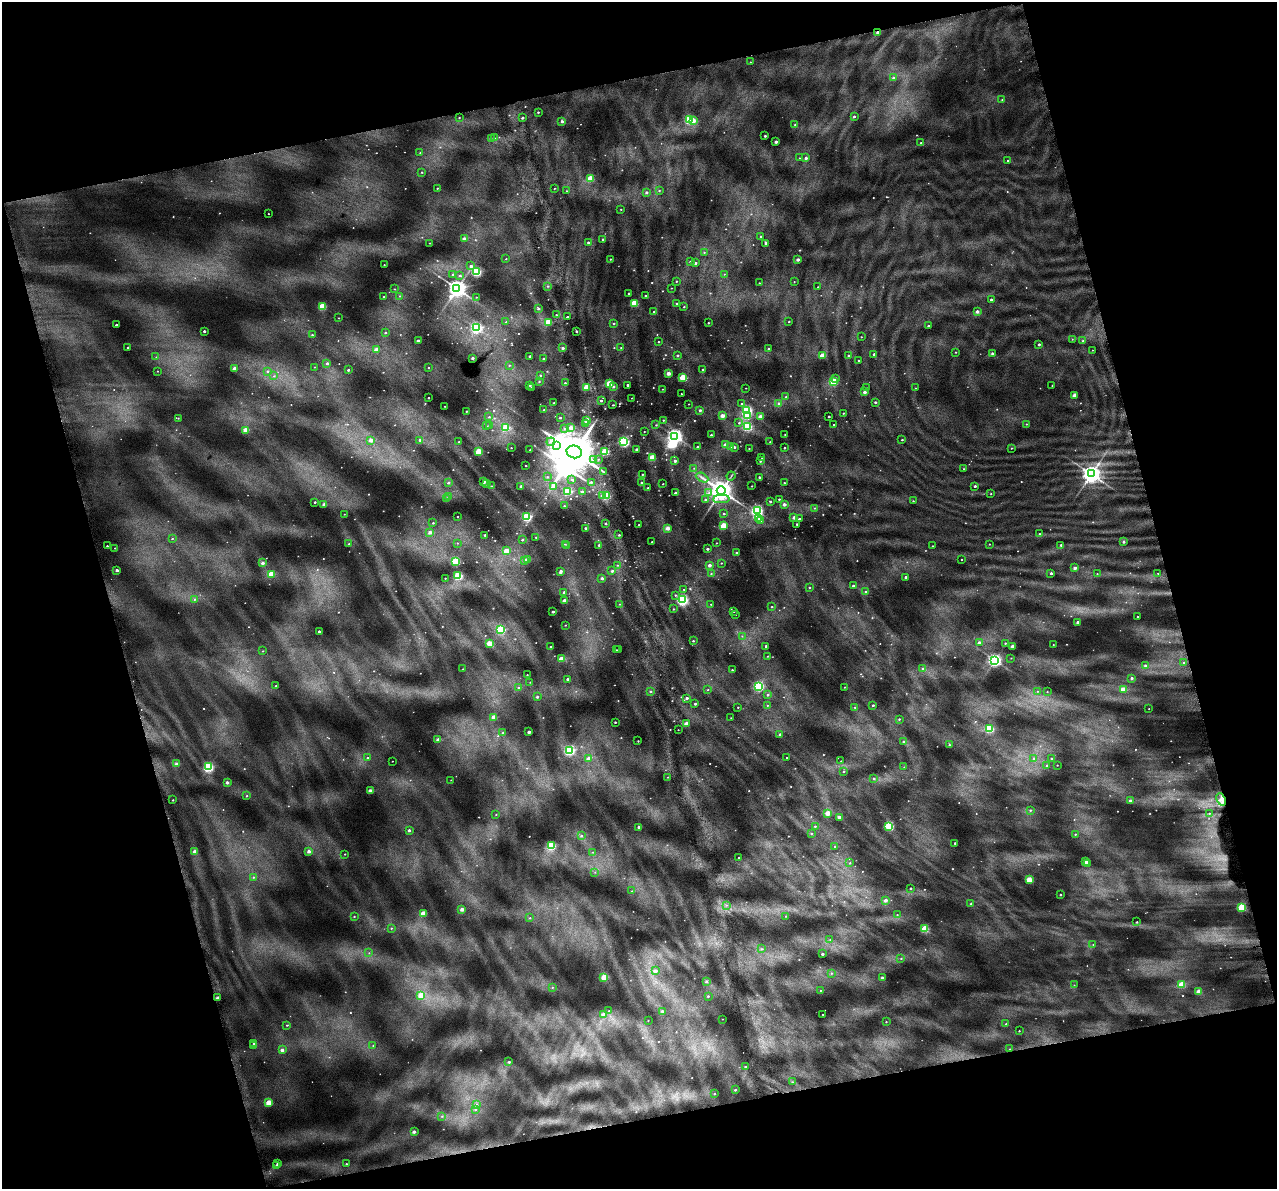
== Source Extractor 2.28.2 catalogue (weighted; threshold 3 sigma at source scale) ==
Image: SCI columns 37-5136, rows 112-4856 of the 5172 x 4917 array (HDU 1 of 3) = the unmasked area's bounding box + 8 px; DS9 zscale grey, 4 x 4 block average (1 PNG px = mean of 4 x 4 image px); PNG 1279 x 1191 px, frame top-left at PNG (2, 2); each listed source drawn as its Kron ellipse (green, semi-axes under 4 px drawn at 4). Shown black and unused: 30% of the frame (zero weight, under 4 of 7 exposures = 2% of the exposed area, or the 3 px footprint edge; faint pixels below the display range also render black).
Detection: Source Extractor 2.28.2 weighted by HDU 2 'WHT'. Background 0.0718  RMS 0.046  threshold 0.19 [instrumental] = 3 sigma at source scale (4.09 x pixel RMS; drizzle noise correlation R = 1.36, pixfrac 0.8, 0.0396/0.0396 arcsec/px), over >= 5 px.
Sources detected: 1131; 180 too faint to see at this stretch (4 x 4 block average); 3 inside a brighter object's white glare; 2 cosmic-ray / hot-pixel residue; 3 long thin detections or spike segments (spike, bleed or trail) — neither listed nor drawn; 12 coinciding with a brighter row at this scale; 1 inside a brighter listed object's ellipse — not listed separately; of the other 930, all 500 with FLUX_AUTO >= 15.8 (the completeness limit of this list) listed and drawn (430 fainter detections not listed), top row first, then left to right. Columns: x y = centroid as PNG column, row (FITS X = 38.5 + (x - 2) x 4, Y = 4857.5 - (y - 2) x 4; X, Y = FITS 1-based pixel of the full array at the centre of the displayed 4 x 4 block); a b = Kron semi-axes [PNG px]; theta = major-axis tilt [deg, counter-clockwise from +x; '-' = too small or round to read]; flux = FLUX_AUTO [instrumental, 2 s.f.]
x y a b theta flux
878 32 2 2 - 140
750 62 2 2 - 18
893 78 2 2 - 55
1002 99 2 2 - 17
538 112 2 2 - 40
854 116 2 2 - 59
459 117 2 2 - 20
522 118 2 2 - 95
689 120 2 2 - 2700
693 120 2 2 - 330
562 121 2 2 - 98
795 125 2 2 - 28
765 136 2 2 - 68
495 138 2 2 - 23
491 139 3 2 - 39
776 142 2 2 - 200
921 143 2 2 - 33
420 153 2 2 - 17
799 158 2 2 - 18
806 158 2 2 - 120
1008 160 2 2 - 20
422 172 2 2 - 28
590 179 2 2 - 1200
437 188 2 2 - 24
554 188 2 2 - 16
659 190 2 2 - 25
566 191 2 2 - 19
646 192 2 2 - 77
621 209 2 2 - 17
268 214 2 2 - 19
761 236 2 2 - 52
464 239 2 2 - 230
603 239 2 2 - 59
588 242 2 2 - 68
430 243 2 2 - 17
766 243 2 2 - 97
704 252 2 2 - 21
506 259 2 2 - 19
610 259 2 2 - 28
798 259 2 2 - 180
690 262 2 2 - 30
695 263 2 2 - 78
384 265 2 2 - 22
471 266 2 2 - 86
476 272 3 2 - 3300
453 274 2 2 - 52
724 274 2 2 - 18
460 275 2 2 - 35
676 281 2 2 - 27
794 282 2 2 - 18
759 283 2 2 - 26
548 286 2 2 - 21
818 287 2 2 - 27
457 288 4 3 - 23000
671 288 2 2 - 18
394 289 2 2 - 19
629 293 2 2 - 38
400 296 2 2 - 22
645 296 2 2 - 45
383 297 2 2 - 17
476 297 2 2 - 18
991 300 2 2 - 110
634 304 2 2 - 1500
677 304 2 2 - 40
322 307 2 2 - 1300
684 307 2 2 - 26
538 309 3 2 - 48
977 311 2 2 - 170
654 312 2 2 - 81
556 315 2 2 - 26
567 317 2 2 - 84
339 318 2 2 - 19
789 321 2 2 - 34
506 322 2 2 - 24
548 322 2 2 - 1200
708 323 2 2 - 40
613 324 2 2 - 21
116 325 2 2 - 72
928 326 2 2 - 68
476 328 3 3 - 5000
204 331 2 2 - 90
576 331 2 2 - 65
385 332 2 2 - 42
312 335 2 2 - 34
861 337 2 2 - 21
1072 339 2 2 - 17
418 341 2 2 - 190
1083 341 2 2 - 54
658 342 2 2 - 29
1039 344 2 2 - 65
128 348 2 2 - 84
563 348 2 2 - 97
621 348 2 2 - 18
376 349 2 2 - 210
769 349 2 2 - 52
1092 350 2 2 - 16
956 352 2 2 - 22
992 353 2 2 - 59
874 354 2 2 - 65
677 355 2 2 - 45
849 355 2 2 - 47
530 356 2 2 - 52
822 356 2 2 - 630
156 357 2 2 - 17
472 358 2 2 - 120
543 358 2 2 - 39
859 360 2 2 - 48
327 363 2 2 - 57
509 365 2 2 - 19
314 367 2 2 - 16
235 368 2 2 - 360
428 368 2 2 - 22
703 369 2 2 - 41
348 370 2 2 - 61
157 371 2 2 - 19
267 371 2 2 - 31
668 373 2 2 - 340
540 375 2 2 - 36
274 376 2 2 - 18
683 377 2 2 - 1200
835 378 2 2 - 64
539 381 2 2 - 30
833 382 2 2 - 1600
565 383 3 2 - 34
609 384 2 2 - 1100
530 385 2 2 - 43
628 385 2 2 - 94
1052 385 2 2 - 19
531 387 2 2 - 31
587 387 2 2 - 980
613 387 3 3 - 44
746 388 2 2 - 17
866 388 2 2 - 28
915 388 2 2 - 16
662 389 2 2 - 18
865 392 2 2 - 180
681 394 2 2 - 21
1075 395 2 2 - 470
786 397 2 2 - 33
428 398 2 2 - 32
632 398 2 2 - 21
601 401 2 2 - 77
875 402 2 2 - 51
554 403 2 2 - 20
688 404 2 2 - 19
742 404 2 2 - 40
779 404 2 2 - 110
612 405 2 2 - 27
445 406 2 2 - 22
544 410 2 2 - 62
700 410 2 2 - 75
466 411 2 2 - 29
747 411 3 3 - 4200
843 413 2 2 - 31
722 416 2 2 - 370
747 416 2 2 - 1300
829 416 2 2 - 68
489 417 2 2 - 24
760 417 2 2 - 350
178 418 2 2 - 23
560 418 2 2 - 52
663 420 2 2 - 34
587 421 2 2 - 710
739 423 2 2 - 37
585 424 2 2 - 99
1026 424 2 2 - 21
489 425 2 2 - 57
656 425 2 2 - 26
834 425 2 2 - 66
486 426 2 2 - 26
747 427 3 2 - 3100
505 428 2 2 - 1300
564 428 2 2 - 18
571 428 2 2 - 290
246 430 2 2 - 630
644 432 2 2 - 19
785 434 2 2 - 20
711 435 2 2 - 45
675 436 3 3 - 12000
371 440 2 2 - 140
420 440 2 2 - 45
902 440 2 2 - 38
459 442 2 2 - 22
551 442 4 3 - 83
624 442 3 3 - 4900
770 442 2 2 - 23
556 445 4 2 - 61
726 445 2 2 - 640
697 447 2 2 - 48
731 447 2 2 - 19
734 447 2 2 - 78
511 448 2 2 - 22
749 448 2 2 - 24
784 448 2 2 - 45
1011 448 2 2 - 22
636 449 2 2 - 100
530 450 2 2 - 18
478 452 2 2 - 1100
574 452 8 6 -16 160000
605 452 2 2 - 2100
652 457 2 2 - 970
762 458 2 2 - 20
598 459 2 2 - 19
594 460 2 2 - 18
675 461 2 2 - 100
760 461 2 2 - 46
526 466 2 2 - 29
694 468 2 2 - 19
964 469 2 2 - 27
604 472 3 2 - 21
642 474 2 2 - 33
1091 474 4 3 - 22000
731 476 4 2 - 31
547 477 2 2 - 27
759 477 2 2 - 58
702 478 7 2 -27 76
572 480 2 2 - 21
484 482 2 2 - 110
591 482 2 2 - 39
448 483 2 2 - 50
642 483 2 2 - 120
784 483 2 2 - 26
487 484 3 2 - 34
663 484 2 2 - 19
491 486 2 2 - 20
521 486 2 2 - 74
554 486 2 2 - 19
752 486 2 2 - 25
975 486 2 2 - 73
648 488 2 2 - 37
568 491 2 2 - 2300
721 491 4 4 - 44000
582 492 2 2 - 130
675 493 2 2 - 73
709 493 4 2 - 51
991 494 2 2 - 18
602 496 3 2 - 93
606 496 2 2 - 1700
449 497 2 2 - 150
447 499 2 2 - 51
705 499 2 2 - 35
721 499 8 2 2 71
779 499 2 2 - 38
913 501 2 2 - 23
315 502 2 2 - 50
770 502 3 2 - 42
784 504 2 2 - 190
324 505 2 2 - 310
564 506 2 2 - 32
815 508 2 2 - 20
757 511 3 3 - 7300
344 514 2 2 - 18
724 514 2 2 - 41
458 516 2 2 - 17
527 517 3 2 - 3400
794 517 2 2 - 200
758 518 3 2 - 88
799 519 2 2 - 92
760 520 2 2 - 30
433 523 2 2 - 38
605 523 2 2 - 41
797 524 2 2 - 53
639 525 2 2 - 34
723 526 2 2 - 1000
586 528 3 2 - 73
667 528 2 2 - 380
430 532 2 2 - 160
1039 534 2 2 - 42
485 535 2 2 - 50
619 535 2 2 - 44
536 537 2 2 - 27
172 539 2 2 - 31
522 540 2 2 - 43
652 542 2 2 - 38
1124 542 2 2 - 120
457 543 2 2 - 16
716 543 2 2 - 21
349 544 2 2 - 24
565 544 3 2 - 26
989 544 2 2 - 23
567 545 2 2 - 31
599 545 2 2 - 58
1061 545 2 2 - 50
107 546 2 2 - 43
932 546 2 2 - 21
115 548 2 2 - 22
707 549 2 2 - 89
507 551 2 2 - 700
736 553 2 2 - 37
527 559 2 2 - 270
961 560 2 2 - 18
524 561 2 2 - 92
455 562 2 2 - 2300
262 563 2 2 - 180
721 563 2 2 - 23
618 565 2 2 - 23
709 565 2 2 - 160
1075 568 2 2 - 200
117 570 2 2 - 170
561 571 2 2 - 120
612 571 2 2 - 78
1051 573 2 2 - 84
1158 573 2 2 - 17
271 574 2 2 - 740
711 574 2 2 - 21
1097 574 2 2 - 19
458 576 2 2 - 3100
906 577 2 2 - 99
445 578 2 2 - 21
602 578 2 2 - 110
853 586 2 2 - 110
809 587 2 2 - 28
684 589 2 2 - 17
564 592 2 2 - 56
865 592 2 2 - 24
675 595 2 2 - 27
194 599 2 2 - 28
683 600 3 3 - 5600
564 601 2 2 - 260
620 604 2 2 - 17
711 604 2 2 - 17
772 607 2 2 - 25
673 609 2 2 - 27
734 611 2 2 - 22
553 612 2 2 - 100
735 615 2 2 - 16
1137 617 2 2 - 35
1078 622 2 2 - 190
565 625 2 2 - 20
501 630 2 2 - 2100
319 631 2 2 - 78
742 636 2 2 - 17
693 641 2 2 - 36
490 643 2 2 - 740
979 643 2 2 - 180
1005 643 2 2 - 30
1053 645 2 2 - 17
766 646 2 2 - 65
1013 646 2 2 - 360
551 647 2 2 - 40
619 649 2 2 - 19
616 650 2 2 - 20
263 651 2 2 - 20
768 656 2 2 - 23
1011 658 2 2 - 18
561 659 2 2 - 780
995 660 3 3 - 8500
1183 663 2 2 - 21
1145 665 2 2 - 66
922 668 2 2 - 36
463 669 2 2 - 19
732 670 2 2 - 26
527 675 2 2 - 21
1132 678 2 2 - 120
567 679 2 2 - 64
530 682 2 2 - 16
276 686 2 2 - 39
758 686 3 3 - 5000
844 687 2 2 - 18
519 688 2 2 - 55
1123 689 2 2 - 420
708 690 2 2 - 19
651 691 2 2 - 38
1037 691 2 2 - 17
1047 692 2 2 - 17
768 695 2 2 - 45
537 697 2 2 - 55
687 698 2 2 - 160
695 704 2 2 - 68
767 705 2 2 - 21
873 705 2 2 - 59
738 707 2 2 - 21
855 707 2 2 - 16
1149 709 2 2 - 16
494 717 2 2 - 460
731 718 2 2 - 16
899 719 2 2 - 33
615 722 2 2 - 47
686 724 2 2 - 460
989 729 2 2 - 1900
678 730 2 2 - 18
529 732 2 2 - 210
503 733 2 2 - 44
780 734 2 2 - 84
438 740 2 2 - 190
638 741 2 2 - 23
903 742 2 2 - 44
949 745 2 2 - 32
569 750 3 3 - 4600
787 757 2 2 - 25
368 758 2 2 - 49
588 758 2 2 - 170
1034 758 2 2 - 37
1051 758 2 2 - 38
392 761 2 2 - 18
841 761 2 2 - 18
176 764 2 2 - 270
1047 765 2 2 - 46
1057 765 2 2 - 20
208 766 3 2 - 2400
904 767 2 2 - 16
843 772 2 2 - 44
667 777 2 2 - 18
874 778 2 2 - 36
451 780 2 2 - 16
227 782 2 2 - 170
370 791 2 2 - 450
247 796 2 2 - 33
1221 799 6 3 -67 180
173 800 2 2 - 32
1130 801 2 2 - 180
1030 810 2 2 - 38
828 813 2 2 - 590
1209 813 2 2 - 26
496 815 2 2 - 18
839 817 2 2 - 200
815 826 2 2 - 28
889 826 2 2 - 2800
639 827 2 2 - 72
409 830 2 2 - 100
811 834 2 2 - 21
1075 834 2 2 - 27
581 836 2 2 - 32
955 843 2 2 - 48
551 846 3 2 - 2600
835 847 2 2 - 42
194 851 2 2 - 220
309 851 2 2 - 270
593 852 2 2 - 16
345 854 2 2 - 26
738 857 2 2 - 19
1086 862 2 2 - 780
850 863 2 2 - 25
1088 863 2 2 - 37
595 872 2 2 - 17
253 877 2 2 - 25
1029 880 2 2 - 950
910 888 2 2 - 64
632 891 2 2 - 16
1060 895 2 2 - 53
885 900 2 2 - 170
971 903 2 2 - 37
726 905 2 2 - 21
1242 907 2 2 - 2300
462 909 2 2 - 270
423 913 2 2 - 680
897 915 2 2 - 17
354 916 2 2 - 31
786 916 2 2 - 22
530 918 2 2 - 20
1137 922 2 2 - 34
391 928 2 2 - 25
925 929 2 2 - 1400
830 939 2 2 - 21
1093 944 2 2 - 16
762 949 2 2 - 30
369 953 2 2 - 18
822 954 2 2 - 89
901 958 2 2 - 24
655 971 2 2 - 220
831 973 2 2 - 22
604 977 3 2 - 960
882 978 2 2 - 140
706 982 3 2 - 44
1074 985 2 2 - 16
1181 985 2 2 - 920
552 987 2 2 - 23
820 990 2 2 - 17
1199 991 2 2 - 640
421 995 2 2 - 470
708 996 2 2 - 42
218 998 2 2 - 290
609 1011 2 2 - 17
662 1011 2 2 - 45
603 1014 2 2 - 210
823 1015 2 2 - 22
722 1019 2 2 - 17
648 1020 2 2 - 16
886 1022 2 2 - 19
1006 1024 2 2 - 20
287 1025 2 2 - 21
1019 1031 2 2 - 26
254 1043 2 2 - 72
373 1045 2 2 - 19
254 1046 2 2 - 86
1010 1049 2 2 - 22
282 1050 2 2 - 190
509 1062 2 2 - 75
745 1066 2 2 - 55
792 1082 2 2 - 22
735 1090 2 2 - 50
715 1094 2 2 - 27
269 1103 2 2 - 850
476 1105 3 2 - 52
475 1109 2 2 - 47
442 1116 3 2 - 34
414 1132 2 2 - 180
277 1164 2 2 - 100
346 1164 2 2 - 46
276 1166 2 2 - 40
Overlapping masked pixels (flux is a lower limit): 1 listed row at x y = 878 32
Diffuse or blended objects may show on this block-average render without a row.